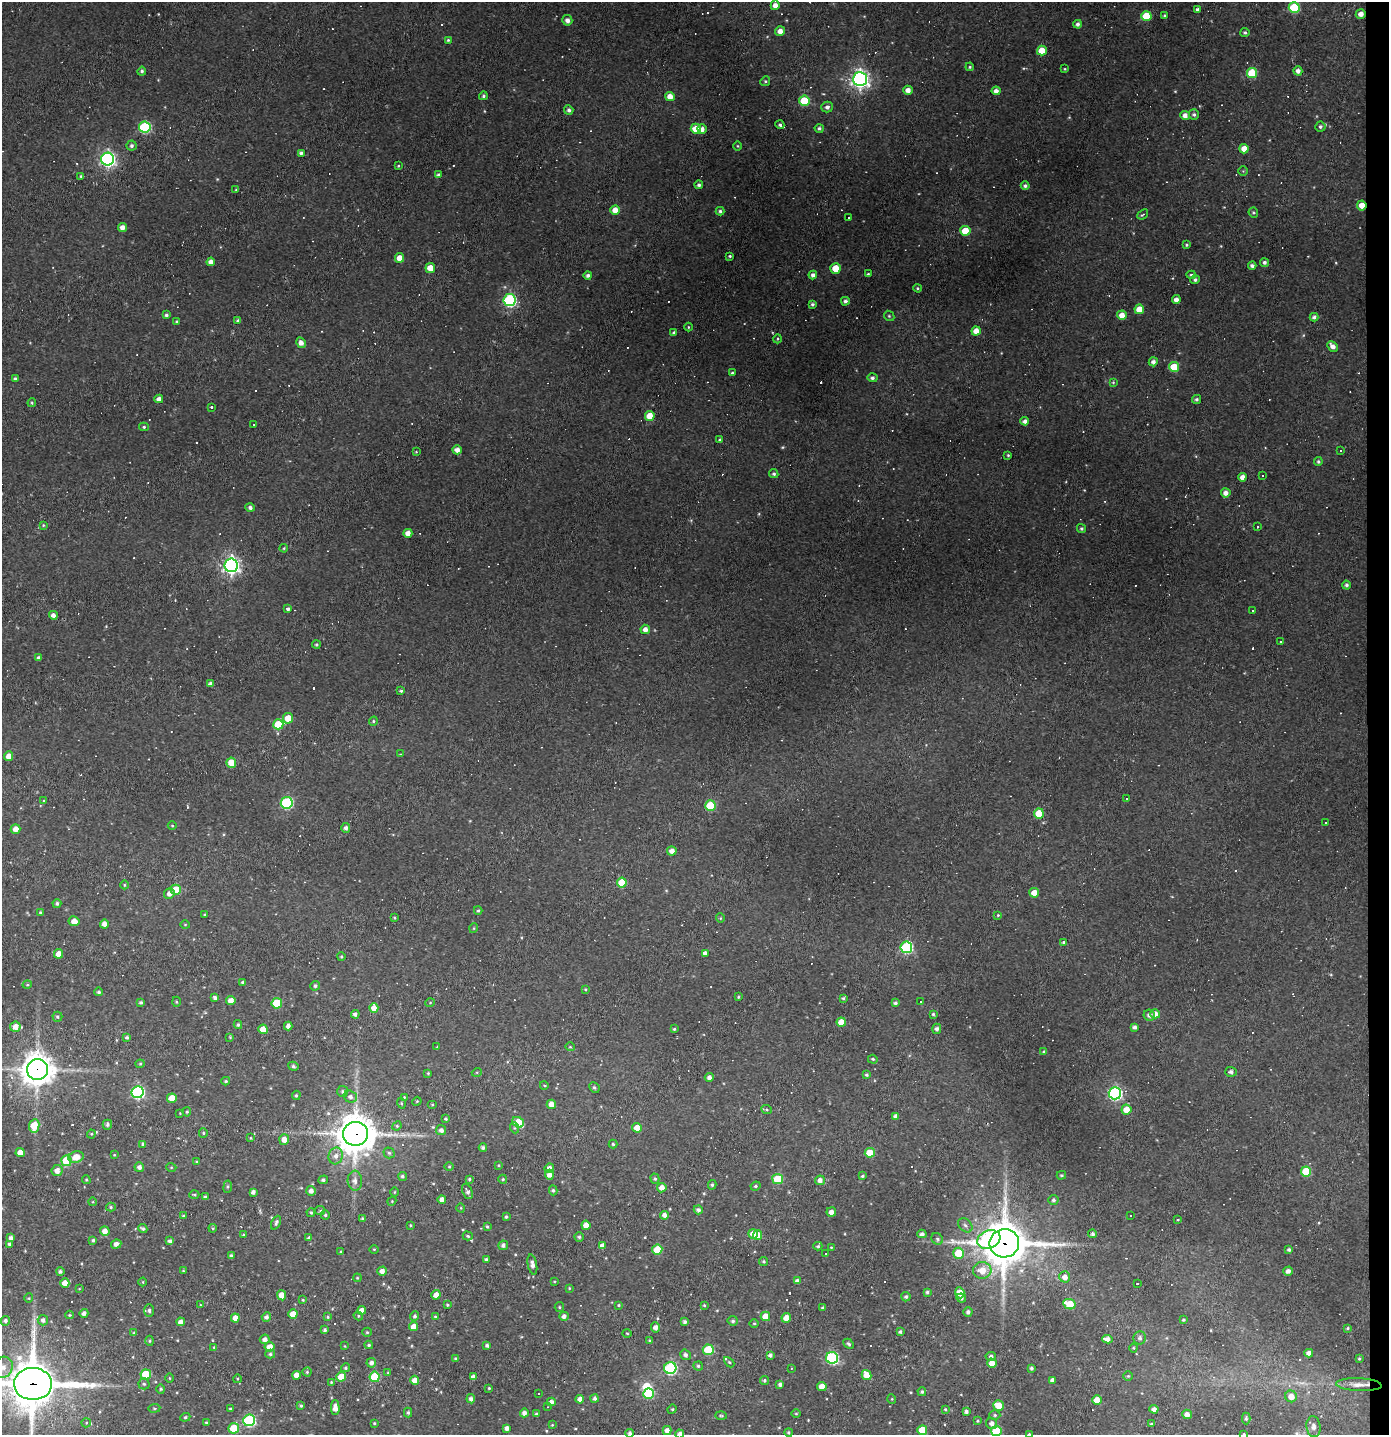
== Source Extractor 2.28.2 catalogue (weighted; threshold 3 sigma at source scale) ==
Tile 6 of 3 x 3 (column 3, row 2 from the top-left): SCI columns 2856-4242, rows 1434-2866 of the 4322 x 4299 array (HDU 1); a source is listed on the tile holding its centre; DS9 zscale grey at full resolution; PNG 1391 x 1437 px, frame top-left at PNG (2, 2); each listed source drawn as its Kron ellipse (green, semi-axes under 4 px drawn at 4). Shown black and unused: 2% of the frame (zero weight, under 2 of 3 exposures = <1% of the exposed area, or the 3 px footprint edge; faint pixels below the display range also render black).
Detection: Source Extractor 2.28.2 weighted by HDU 2 'WHT'; one run over the whole footprint, this tile lists its part. Background 0.171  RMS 0.0099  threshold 0.0445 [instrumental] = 3 sigma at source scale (4.5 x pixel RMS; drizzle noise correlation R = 1.50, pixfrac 1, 0.05/0.05 arcsec/px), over >= 5 px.
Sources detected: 567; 1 too faint to see at this stretch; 1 inside a brighter object's white glare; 72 cosmic-ray / hot-pixel residue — neither listed nor drawn; the other 493 listed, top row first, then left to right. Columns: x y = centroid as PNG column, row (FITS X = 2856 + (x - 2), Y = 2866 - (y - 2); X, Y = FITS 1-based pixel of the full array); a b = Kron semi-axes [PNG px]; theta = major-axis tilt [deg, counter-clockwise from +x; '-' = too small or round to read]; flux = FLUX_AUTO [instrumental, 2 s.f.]
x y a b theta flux
775 5 4 4 - 5.8
1294 7 5 5 - 60
1198 10 4 3 - 2.7
1361 14 5 4 - 6.5
1146 16 5 5 - 26
1164 16 4 4 - 1.4
567 20 5 5 - 4.5
1077 24 4 4 - 2.8
780 31 5 5 - 6.4
1245 32 4 4 - 1.9
448 40 4 4 - 1.1
1042 51 5 5 - 17
970 67 4 3 - 1.3
1065 69 4 3 - 0.85
142 71 4 4 - 1.7
1298 71 4 4 - 4.3
1252 73 5 5 - 42
860 79 7 7 - 480
765 81 5 4 - 1.3
908 90 4 4 - 6
996 91 4 4 - 4.5
483 96 4 4 - 1.9
670 97 5 4 - 9.1
804 101 5 5 - 37
827 107 6 5 - 3.6
569 110 5 4 - 2.8
1185 115 5 4 - 5.1
1194 115 5 5 - 2.1
780 125 4 4 - 1.8
1320 126 5 5 - 2
145 127 5 5 - 92
819 128 4 4 - 2.1
696 129 5 5 - 19
702 129 5 4 - 5
132 146 5 5 - 2.5
737 146 5 3 - 0.93
1244 149 5 4 - 11
301 153 4 4 - 2.7
108 159 6 6 - 300
398 166 4 3 - 0.85
1243 171 4 4 - 1
438 175 4 3 - 2.4
81 176 4 3 - 1.1
699 185 4 4 - 2.4
1025 186 4 4 - 2.2
236 190 3 3 - 1
1362 205 5 4 - 12
615 210 4 4 - 9.1
720 211 4 4 - 1.8
1253 213 5 4 - 1.4
1143 214 6 3 39 1.7
848 217 2 2 - 1.1
122 227 4 4 - 4.9
965 231 5 5 - 24
1186 245 4 4 - 1.3
730 256 3 3 - 1.2
399 258 5 4 - 10
211 262 4 4 - 5.5
1264 262 4 4 - 2.4
1252 266 4 3 - 3.2
430 268 5 5 - 11
835 268 5 5 - 21
868 274 3 3 - 1.2
588 275 4 4 - 2.9
813 275 4 4 - 3.7
1191 275 5 4 - 1.6
1195 280 4 4 - 2.2
918 288 4 3 - 1.2
510 300 6 6 - 160
1176 300 4 4 - 4.5
845 301 4 4 - 2.6
812 304 4 3 - 2
1139 309 5 4 - 16
166 315 4 3 - 1.8
1122 315 5 4 - 8.8
889 316 6 4 -44 1.3
1314 317 4 4 - 2.7
238 320 4 4 - 1.5
177 322 3 3 - 1.4
688 327 4 3 - 0.82
976 331 4 4 - 8.8
674 333 4 4 - 1.9
777 339 4 3 - 1
301 343 5 4 - 5.2
1333 346 6 4 -45 5.2
1153 362 4 4 - 3.8
1174 367 5 5 - 27
732 373 4 3 - 1.4
872 378 5 4 - 2.5
15 379 4 3 - 1.9
1113 382 4 4 - 0.96
159 399 4 4 - 4.5
1196 399 4 4 - 1.9
32 403 4 4 - 1.1
211 407 3 3 - 7.5
650 416 5 5 - 17
1025 421 4 4 - 3.6
254 424 3 2 - 0.91
144 427 5 4 - 1.5
720 440 4 3 - 1.6
457 450 5 4 - 5.3
1341 451 3 3 - 2.5
416 452 3 3 - 0.76
1008 455 3 3 - 1
1318 461 4 4 - 1.7
774 474 5 4 - 2
1262 476 3 2 - 0.97
1242 477 4 4 - 5.9
1226 493 5 4 - 5.3
250 508 5 4 - 2.7
43 525 4 3 - 0.88
1257 527 3 2 - 0.88
1081 528 4 4 - 1.5
408 533 4 4 - 6.5
284 548 4 3 - 1
231 565 7 6 - 410
1346 585 4 4 - 2.4
288 609 4 3 - 3.4
1253 611 3 2 - 1.5
53 615 4 4 - 4.2
645 629 5 4 - 5.2
1280 642 3 3 - 3.4
316 644 4 4 - 1.5
39 658 4 4 - 2.2
210 684 4 4 - 3.3
401 691 4 4 - 1.6
288 718 5 5 - 14
373 721 5 4 - 1.3
278 724 5 5 - 28
400 754 3 2 - 1.2
9 756 5 4 - 7.5
231 763 5 4 - 17
1126 799 3 2 - 0.78
44 801 4 3 - 1.1
287 803 6 6 - 120
710 806 5 5 - 40
1039 813 5 5 - 25
1326 823 3 3 - 1.8
172 826 4 3 - 0.81
346 828 5 4 - 3.4
16 829 5 5 - 6.6
672 851 5 4 - 6.4
622 882 5 5 - 26
124 885 4 3 - 0.84
176 890 5 5 - 24
169 893 5 5 - 4.9
1034 893 5 5 - 9.3
57 903 4 4 - 2
478 910 4 4 - 1.3
40 912 4 4 - 1
204 915 3 3 - 0.9
998 915 4 3 - 1
394 917 3 3 - 1.3
720 918 4 4 - 1
74 921 5 5 - 7.4
104 924 4 4 - 5.1
185 925 5 3 - 0.82
474 928 5 3 - 0.87
1064 943 4 3 - 1.9
906 947 6 5 - 120
705 953 4 4 - 4.4
58 954 5 4 - 8.3
341 957 4 3 - 1.2
243 982 4 3 - 1.9
27 985 5 3 - 0.94
315 986 5 4 - 2.2
585 989 3 3 - 0.99
99 992 4 4 - 1.9
738 997 3 3 - 0.93
215 998 4 3 - 2.2
843 998 4 3 - 1.3
231 1001 4 4 - 6.3
141 1002 4 3 - 1.7
176 1002 5 3 - 1
921 1002 3 2 - 1.2
277 1003 5 5 - 32
430 1003 5 3 - 0.81
895 1003 4 3 - 2
374 1008 5 4 - 8.4
355 1014 4 4 - 3.1
933 1014 4 4 - 1.6
1155 1014 5 4 - 6.8
1149 1015 6 5 - 4
57 1017 5 5 - 1.6
841 1022 4 4 - 12
238 1025 4 3 - 1.6
288 1026 4 4 - 4.1
15 1027 5 5 - 8.5
1135 1027 4 4 - 2.8
263 1029 5 4 - 13
674 1029 4 4 - 1.3
937 1029 5 4 - 2.9
127 1037 3 3 - 2
230 1037 4 4 - 0.92
437 1047 3 2 - 0.73
570 1047 5 4 - 1.1
1044 1052 4 4 - 1.6
873 1059 5 4 - 1.2
140 1064 4 4 - 1.1
293 1066 5 4 - 2
37 1069 10 10 - 1500
477 1072 5 3 - 0.98
1231 1072 6 5 - 3.2
428 1073 4 3 - 1
866 1075 4 3 - 1.5
709 1077 4 4 - 3.9
226 1081 4 3 - 1.2
544 1085 4 3 - 0.88
594 1088 6 4 -45 1.8
137 1092 6 6 - 160
343 1092 5 5 - 1.8
1115 1093 6 6 - 180
296 1095 5 4 - 1.5
350 1097 7 6 - 3.6
404 1097 4 3 - 0.77
172 1098 5 4 - 13
417 1101 4 3 - 0.9
401 1103 5 3 - 0.95
432 1104 5 3 - 0.93
551 1104 4 4 - 7.9
767 1110 5 3 - 1.2
1126 1110 5 5 - 13
187 1112 5 4 - 1.3
180 1113 3 3 - 0.7
896 1116 4 4 - 4.3
446 1119 4 3 - 1.1
518 1122 6 5 - 25
107 1125 5 4 - 2.4
34 1126 6 5 - 27
397 1126 5 4 - 1.2
515 1128 5 3 - 1.1
637 1128 5 5 - 11
441 1130 5 5 - 3.6
203 1133 5 4 - 1.2
91 1134 4 4 - 0.99
355 1134 12 12 - 2300
250 1138 3 3 - 0.87
284 1139 5 5 - 9
143 1144 4 3 - 1.8
613 1144 4 4 - 1.2
483 1148 4 3 - 2.3
20 1152 4 4 - 9.6
389 1153 5 5 - 1.9
870 1153 5 5 - 27
114 1155 4 3 - 0.76
336 1156 8 7 - 5.6
76 1157 7 6 - 11
66 1161 5 5 - 46
197 1162 4 3 - 0.94
499 1165 3 3 - 0.89
139 1167 5 4 - 3.4
171 1167 5 3 - 0.88
449 1167 5 3 - 1
549 1168 5 4 - 6
57 1171 5 5 - 6.6
1306 1171 5 5 - 38
549 1175 5 4 - 4.9
1061 1175 5 3 - 1.3
402 1176 5 4 - 1.8
862 1176 3 3 - 1.4
469 1179 4 4 - 1.3
503 1179 5 4 - 1.3
655 1179 5 4 - 1.6
778 1179 5 5 - 40
86 1180 4 3 - 1.1
323 1180 5 4 - 1.9
820 1180 5 5 - 5.3
355 1181 10 7 -87 4.8
712 1185 5 4 - 1.6
755 1186 5 3 - 1.4
228 1187 6 3 82 1.2
662 1188 5 5 - 6.6
553 1190 5 4 - 1.8
311 1191 5 5 - 4.5
467 1191 8 4 -65 3
253 1192 4 4 - 3
394 1192 4 3 - 0.73
194 1195 5 3 - 1
205 1197 4 4 - 1.7
442 1199 4 4 - 4.8
1053 1200 5 5 - 2
392 1201 4 3 - 0.88
93 1202 4 3 - 0.82
111 1207 5 4 - 1.4
461 1208 4 3 - 0.73
698 1210 5 4 - 3.1
320 1211 5 4 - 1.4
311 1212 4 3 - 1.2
831 1212 5 5 - 4.4
325 1215 4 4 - 1.6
664 1215 4 4 - 4.2
184 1216 4 3 - 1.5
1130 1216 3 3 - 1.8
506 1217 4 3 - 1.5
362 1218 4 3 - 1.2
1177 1219 3 3 - 1.9
276 1223 7 4 64 2.5
410 1225 4 3 - 0.94
586 1225 4 4 - 8.8
965 1225 8 6 -45 3.1
487 1227 4 3 - 1.2
213 1228 4 4 - 1.1
143 1229 5 3 - 1.7
105 1231 5 5 - 6.6
753 1234 5 4 - 8.7
922 1234 4 4 - 3.7
1093 1234 4 4 - 2.1
243 1235 3 3 - 1
757 1235 5 4 - 13
468 1236 5 4 - 1.5
579 1237 4 4 - 1.8
11 1238 4 4 - 3
309 1238 4 3 - 2.6
937 1239 6 5 - 2.2
989 1239 12 8 21 150
93 1240 4 3 - 1.5
170 1241 4 3 - 2.6
1004 1243 15 14 - 3100
10 1244 4 4 - 2.8
116 1244 5 4 - 4.3
503 1245 5 4 - 2.8
602 1246 4 4 - 5.2
818 1246 4 4 - 1.4
831 1247 3 2 - 0.67
374 1249 5 3 - 0.86
657 1250 5 5 - 25
1289 1250 4 4 - 1.8
341 1252 3 3 - 1
959 1253 5 5 - 25
826 1254 3 3 - 2.3
231 1255 4 3 - 1.5
486 1260 3 3 - 1.9
764 1261 4 4 - 1.5
532 1264 10 4 -78 5.1
982 1270 9 8 - 13
60 1271 4 4 - 2.1
183 1271 4 3 - 0.9
382 1271 5 4 - 5.2
1288 1271 4 4 - 3.8
1065 1277 5 5 - 7.2
357 1278 4 3 - 0.89
554 1281 3 2 - 0.71
797 1281 4 4 - 3.8
143 1282 4 3 - 0.84
65 1283 4 4 - 8.1
1138 1284 3 3 - 5
569 1288 3 3 - 0.81
79 1289 3 2 - 0.64
927 1292 4 4 - 1.7
960 1293 5 5 - 17
281 1295 5 4 - 7.4
436 1295 4 4 - 6.8
906 1297 4 4 - 1.9
29 1298 5 3 - 0.81
961 1298 4 4 - 2.1
303 1300 3 3 - 1.1
1069 1304 6 5 - 26
200 1305 4 2 - 0.64
447 1305 3 3 - 1.5
619 1305 4 3 - 1.1
704 1305 4 3 - 1.1
559 1307 5 4 - 1.2
823 1308 3 3 - 1.6
149 1310 6 5 - 2
362 1310 4 4 - 5.9
968 1312 5 4 - 3
84 1313 4 4 - 3.5
293 1314 4 4 - 14
70 1315 4 3 - 1
358 1316 5 4 - 1.4
415 1316 5 4 - 2.1
435 1316 3 3 - 1
564 1316 4 4 - 3.6
765 1316 5 5 - 11
266 1317 5 4 - 3
328 1317 4 4 - 1.2
235 1318 4 4 - 7.2
786 1318 5 4 - 10
43 1320 5 5 - 3.4
1183 1320 4 4 - 1.4
5 1321 5 4 - 2.6
733 1321 5 5 - 2
181 1322 4 4 - 4.3
685 1322 3 3 - 2.5
754 1323 5 3 - 0.97
414 1327 4 4 - 8.2
655 1327 5 4 - 4.6
1347 1328 4 3 - 0.97
325 1330 4 3 - 1.9
367 1332 5 4 - 1.2
900 1332 3 3 - 1.9
134 1333 4 4 - 1.2
627 1333 4 3 - 0.89
1140 1338 6 6 - 2.2
265 1339 5 5 - 4.1
1107 1339 5 4 - 5.4
150 1341 5 3 - 1.1
650 1341 4 4 - 1.3
849 1344 6 4 -46 2.1
369 1345 4 3 - 1.2
345 1346 4 2 - 0.6
487 1346 4 4 - 2.1
214 1347 4 3 - 0.76
270 1347 5 5 - 9
1133 1348 4 4 - 0.94
708 1350 5 5 - 45
1309 1353 4 4 - 4.2
270 1354 5 4 - 1.7
685 1355 5 5 - 2.8
770 1355 4 3 - 2.6
991 1357 5 4 - 3.1
832 1358 6 6 - 120
455 1359 3 3 - 1.2
1359 1359 3 3 - 1.1
729 1362 6 4 -45 1.4
371 1363 5 5 - 3.4
992 1363 4 4 - 13
698 1366 4 4 - 1.6
3 1367 11 9 66 8.6
345 1368 4 4 - 1.5
670 1368 6 6 - 110
791 1368 3 2 - 0.88
1031 1368 3 3 - 1.6
307 1372 4 4 - 1.3
388 1373 4 4 - 1
146 1374 5 5 - 36
296 1375 4 4 - 6.3
866 1375 5 4 - 13
1128 1376 5 5 - 1.3
341 1377 5 4 - 17
375 1377 5 5 - 46
473 1377 4 4 - 4.4
169 1378 5 3 - 0.87
237 1379 4 3 - 0.92
415 1380 4 4 - 7.6
764 1380 4 4 - 1.6
1052 1380 4 4 - 3.5
331 1382 4 3 - 0.87
33 1384 19 16 0 4200
144 1384 5 5 - 1.7
780 1384 4 4 - 2.6
1359 1385 23 6 -3 9.2
822 1386 4 4 - 12
489 1388 3 3 - 0.98
161 1389 4 4 - 1.2
922 1392 4 4 - 1.5
538 1393 3 2 - 1.2
648 1394 5 5 - 47
1291 1396 6 6 - 9.6
595 1398 4 4 - 2.4
471 1399 4 4 - 3.1
580 1399 4 4 - 5
892 1399 5 3 - 0.86
1097 1400 4 4 - 11
551 1402 4 4 - 4.2
998 1405 5 5 - 17
301 1406 4 3 - 1.3
547 1407 3 2 - 0.71
154 1408 6 3 8 1.2
335 1408 7 4 -89 6.4
230 1409 3 3 - 1.3
672 1409 5 4 - 1.2
945 1409 4 3 - 1
1154 1409 4 4 - 4.2
966 1411 4 4 - 2.4
408 1413 5 4 - 1.7
524 1413 4 4 - 4
536 1414 4 3 - 1.7
796 1414 4 3 - 0.89
1187 1414 5 4 - 5
995 1415 5 4 - 1.7
721 1416 6 3 -2 1.1
185 1417 5 4 - 1.3
1246 1418 6 4 -90 1.7
249 1420 6 6 - 120
977 1421 4 3 - 1.1
206 1422 3 3 - 1
86 1423 5 4 - 1.4
374 1423 3 3 - 0.95
992 1424 6 5 - 4.5
1151 1424 3 3 - 1.2
552 1425 4 3 - 0.86
1314 1427 10 7 -82 5.5
234 1428 5 5 - 30
507 1428 4 4 - 3.7
922 1430 5 5 - 20
667 1431 4 4 - 4.8
996 1431 5 5 - 40
788 1432 4 4 - 1.5
630 1433 4 4 - 2.6
680 1434 4 4 - 4.1
1029 1434 3 3 - 1.3
1244 1434 3 3 - 0.91
Overlapping masked pixels (flux is a lower limit): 5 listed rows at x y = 1362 205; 37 1069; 355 1134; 1004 1243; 33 1384
Isophote crosses this tile's border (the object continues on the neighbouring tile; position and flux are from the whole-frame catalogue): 7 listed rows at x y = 3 1367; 33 1384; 996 1431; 630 1433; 680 1434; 1029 1434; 1244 1434